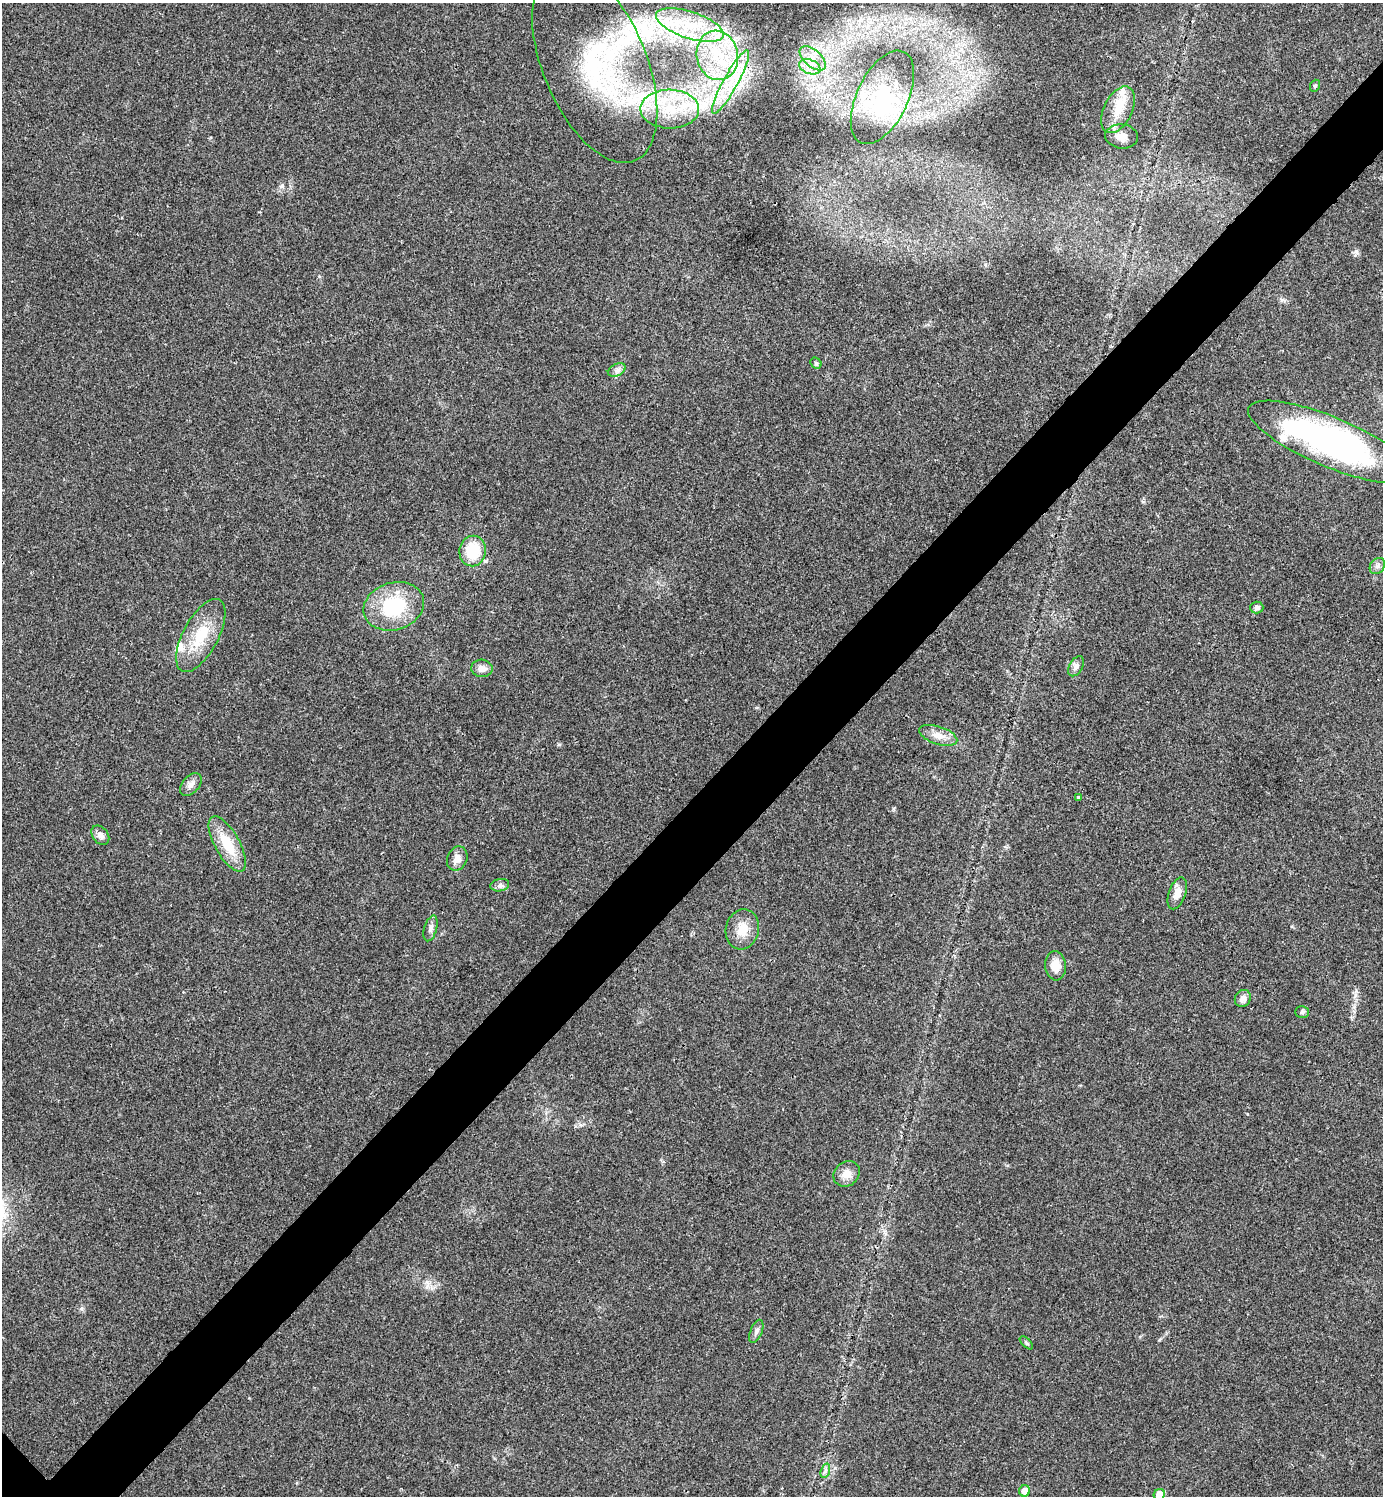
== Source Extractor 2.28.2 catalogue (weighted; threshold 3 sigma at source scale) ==
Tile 10 of 4 x 4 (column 2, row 3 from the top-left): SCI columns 1542-2922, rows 1501-2994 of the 5986 x 5986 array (HDU 1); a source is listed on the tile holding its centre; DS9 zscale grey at full resolution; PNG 1385 x 1498 px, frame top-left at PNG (2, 3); each listed source drawn as its Kron ellipse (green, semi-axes under 4 px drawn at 4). Shown black and unused: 6% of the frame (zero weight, under 3 of 4 exposures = <1% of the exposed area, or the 3 px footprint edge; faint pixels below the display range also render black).
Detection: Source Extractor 2.28.2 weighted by HDU 2 'WHT'; one run over the whole footprint, this tile lists its part. Background 0.0194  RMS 0.004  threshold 0.0182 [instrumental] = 3 sigma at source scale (4.5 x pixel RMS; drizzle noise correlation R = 1.50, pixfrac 1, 0.05/0.05 arcsec/px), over >= 5 px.
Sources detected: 49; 1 inside a brighter object's white glare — neither listed nor drawn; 8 inside a brighter listed object's ellipse — not listed separately; the other 40 listed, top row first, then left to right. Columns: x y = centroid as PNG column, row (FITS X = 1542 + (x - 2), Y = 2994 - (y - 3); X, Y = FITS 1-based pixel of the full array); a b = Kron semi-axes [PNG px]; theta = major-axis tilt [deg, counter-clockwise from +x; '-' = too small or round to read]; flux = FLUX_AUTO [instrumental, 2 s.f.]
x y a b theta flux
690 25 35 13 -18 19
717 55 25 20 -78 21
813 58 16 8 -41 5
595 64 105 52 -67 81
810 67 11 7 -19 3.2
730 82 36 7 61 11
1315 86 6 5 - 0.55
882 97 50 25 64 29
670 109 29 19 -1 21
1118 110 25 14 64 8.6
1122 136 16 12 -6 4
816 363 6 5 - 0.64
617 370 9 6 24 1.5
1330 442 88 25 -23 140
473 551 15 13 80 14
1377 566 9 6 49 1.4
394 606 31 23 17 25
1257 607 7 6 - 1.1
201 635 40 17 62 15
1076 666 11 6 60 1.7
482 668 11 8 -5 2.7
938 735 20 9 -18 4.2
191 785 13 8 49 2.2
1078 797 4 3 - 0.46
100 835 11 7 -53 2.1
227 844 31 12 -61 13
457 858 12 9 65 3.2
500 885 9 6 11 1.3
1177 893 16 8 71 3.9
431 928 13 6 74 1.8
742 929 20 16 77 6.5
1055 966 14 10 -84 4.9
1243 998 9 7 60 2.3
1302 1012 7 6 - 0.94
847 1174 14 12 39 3.8
756 1331 12 5 68 1.4
1026 1343 8 3 -45 0.6
825 1471 7 4 72 1.1
1025 1491 6 5 - 4.6
1159 1494 6 5 - 6.7
Isophote crosses this tile's border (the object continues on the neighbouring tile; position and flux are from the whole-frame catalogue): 1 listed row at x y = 1159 1494
Unlisted compact peaks at least as high as the median listed source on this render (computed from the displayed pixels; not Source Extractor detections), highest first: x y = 835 1468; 1356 251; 282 186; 81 1309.